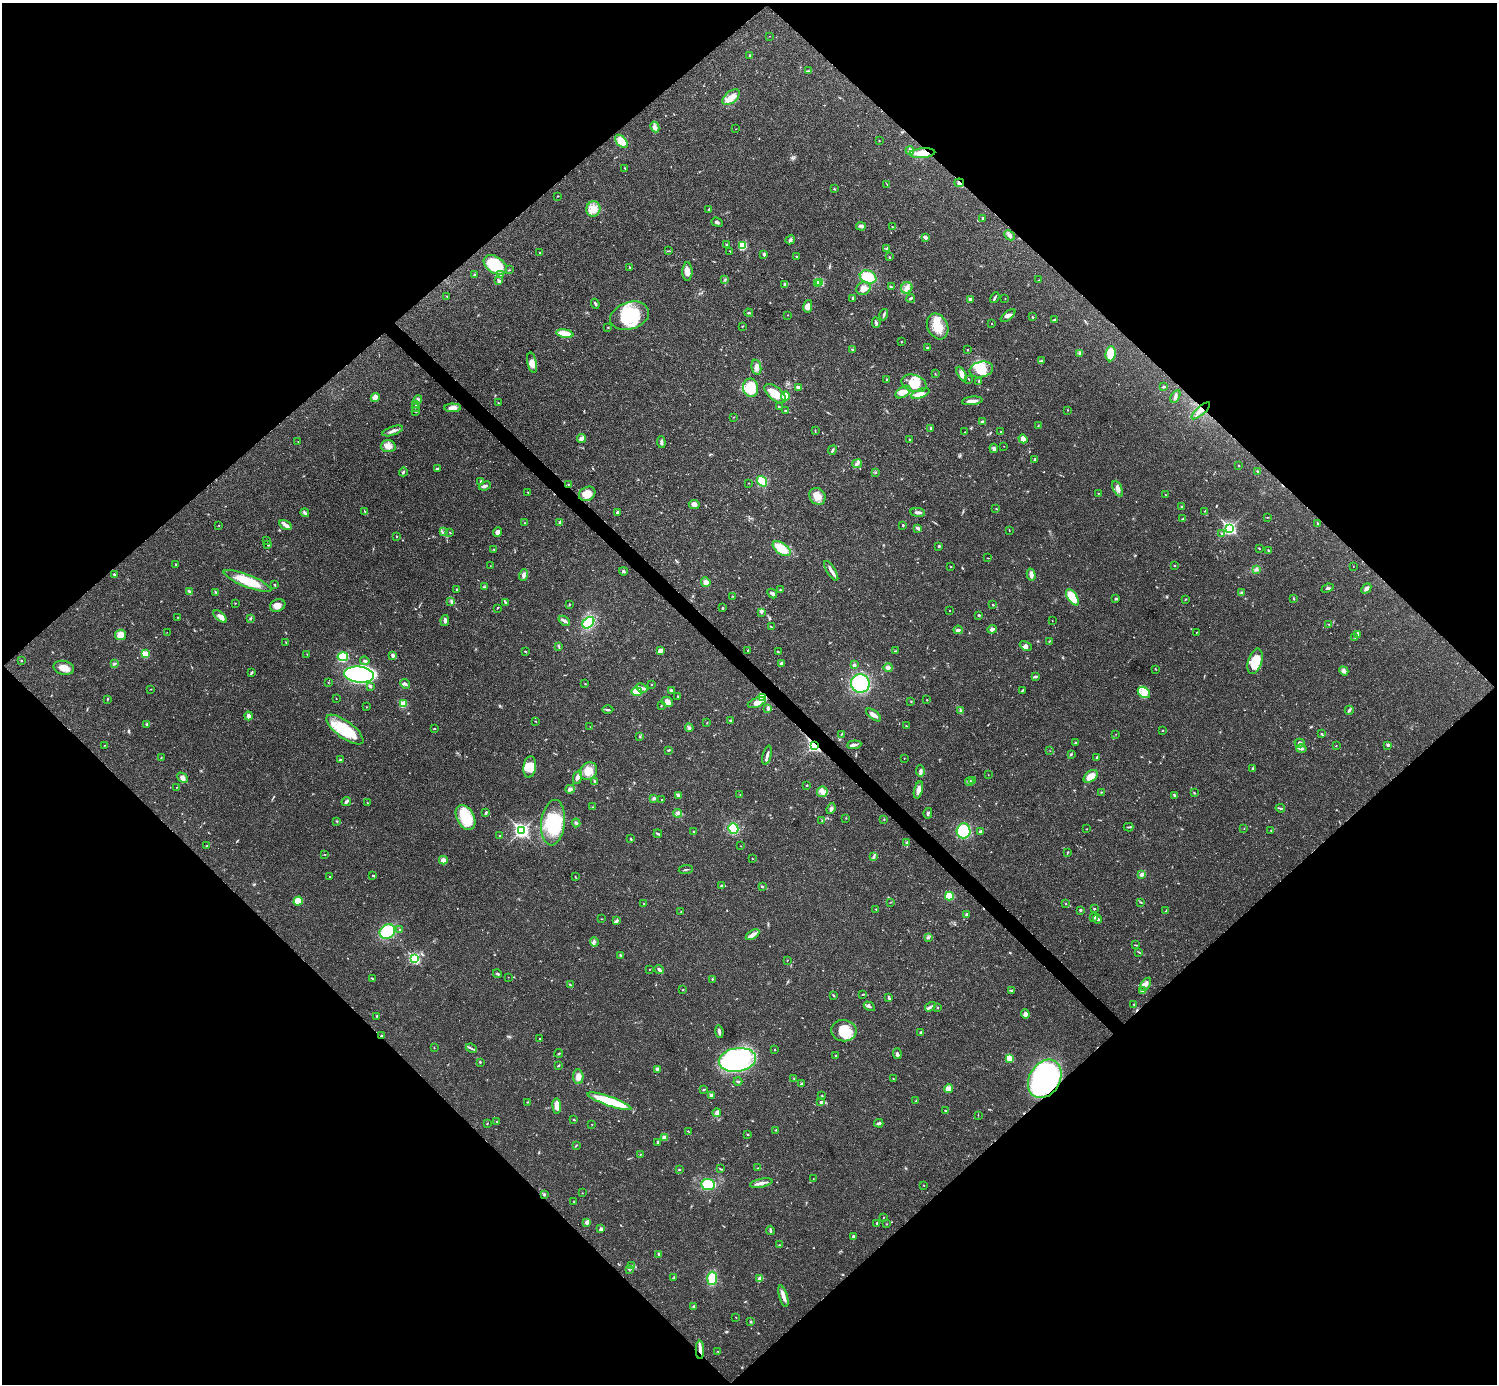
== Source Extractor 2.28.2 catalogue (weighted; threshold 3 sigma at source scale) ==
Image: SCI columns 1-5978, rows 158-5682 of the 5981 x 5981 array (HDU 1 of 3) = the unmasked area's bounding box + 8 px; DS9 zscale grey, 4 x 4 block average (1 PNG px = mean of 4 x 4 image px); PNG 1499 x 1386 px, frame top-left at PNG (2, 3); each listed source drawn as its Kron ellipse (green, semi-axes under 4 px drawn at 4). Shown black and unused: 51% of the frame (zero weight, under 3 of 4 exposures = <1% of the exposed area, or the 3 px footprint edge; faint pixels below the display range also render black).
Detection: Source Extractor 2.28.2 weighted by HDU 2 'WHT'. Background 0.0207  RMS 0.0023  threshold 0.0101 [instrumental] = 3 sigma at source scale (4.5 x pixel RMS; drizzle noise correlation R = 1.50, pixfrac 1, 0.05/0.05 arcsec/px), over >= 5 px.
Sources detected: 633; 1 too faint to see at this stretch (4 x 4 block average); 3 inside a brighter object's white glare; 3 cosmic-ray / hot-pixel residue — neither listed nor drawn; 6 coinciding with a brighter row at this scale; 40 inside a brighter listed object's ellipse — not listed separately; of the other 580, all 500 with FLUX_AUTO >= 0.402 (the completeness limit of this list) listed and drawn (80 fainter detections not listed), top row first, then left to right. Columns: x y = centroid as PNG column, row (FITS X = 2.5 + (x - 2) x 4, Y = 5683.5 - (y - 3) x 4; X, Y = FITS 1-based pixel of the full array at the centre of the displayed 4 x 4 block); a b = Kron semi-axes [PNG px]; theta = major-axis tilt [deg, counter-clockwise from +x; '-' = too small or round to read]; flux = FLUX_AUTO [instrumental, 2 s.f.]
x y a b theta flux
769 36 2 2 - 0.51
750 56 3 2 - 1.5
808 71 3 2 - 1.2
731 97 10 5 39 13
655 127 5 4 - 4.6
736 129 2 2 - 1.2
621 141 7 5 -48 22
879 141 2 2 - 0.56
910 150 4 3 - 4.1
922 153 13 5 5 19
625 169 2 2 - 0.58
959 183 5 2 - 2.6
887 184 4 2 - 0.87
834 189 3 2 - 0.67
557 196 2 2 - 0.75
593 209 8 7 - 13
709 209 3 2 - 1.3
983 218 3 2 - 1.1
717 222 6 2 -20 2.2
861 226 5 3 - 4
892 227 2 2 - 1.1
1010 235 6 3 -44 3.2
925 237 4 3 - 4.4
790 240 5 3 - 2.8
727 245 2 2 - 4.2
742 246 3 2 - 28
887 248 3 2 - 1.9
669 251 2 2 - 0.66
730 251 2 2 - 0.64
540 253 2 2 - 0.54
764 254 3 3 - 2.5
797 257 3 2 - 1.2
889 257 2 2 - 0.5
495 265 12 8 -33 58
630 267 3 2 - 0.69
509 270 3 2 - 0.87
687 271 9 5 89 7.4
475 274 3 2 - 1.1
501 274 4 2 - 1.1
868 277 8 6 -21 33
725 280 3 2 - 1.3
1039 280 2 2 - 0.44
499 281 2 2 - 8.7
819 282 2 2 - 78
785 284 3 3 - 1.6
817 284 2 2 - 8.8
891 287 3 2 - 1.1
863 288 7 6 - 12
907 288 6 5 - 6.6
447 296 2 2 - 0.8
852 298 3 2 - 1.2
911 298 4 2 - 2
995 298 6 2 60 2.7
1005 298 2 2 - 0.63
970 299 2 2 - 8.8
595 304 5 2 - 2.5
808 306 6 4 77 8.6
749 313 4 2 - 1.5
788 315 2 2 - 0.42
884 315 6 2 75 2.3
1008 315 9 3 39 4.6
630 316 20 13 19 73
1032 317 2 2 - 1.1
1055 319 4 2 - 1.5
876 323 5 3 - 2.8
991 323 2 2 - 1.2
742 326 2 2 - 0.61
938 326 13 10 -63 26
608 327 2 2 - 0.79
565 334 8 3 -11 37
901 342 2 2 - 0.97
928 348 4 2 - 1.8
853 349 4 2 - 1.3
968 349 2 2 - 0.43
1080 353 3 2 - 1.6
1111 354 7 5 85 32
1041 360 2 2 - 1
532 363 10 4 -77 7.6
756 367 8 4 -79 7.4
981 369 12 8 11 19
935 373 2 2 - 0.47
962 374 8 4 -62 6.9
887 379 2 2 - 1
969 379 3 2 - 0.61
979 381 3 2 - 1
914 383 13 8 -18 24
798 387 3 2 - 2
1163 387 3 2 - 1.8
751 388 9 7 -80 43
903 392 8 5 34 10
775 394 13 6 -39 23
920 394 10 3 20 7.1
785 396 5 4 - 16
1175 396 7 2 61 3.1
375 398 4 4 - 4.3
418 399 4 3 - 2
972 401 10 2 6 8.5
498 403 3 2 - 0.7
416 405 2 2 - 0.42
416 407 2 2 - 0.6
779 407 2 2 - 1.1
453 408 8 4 1 9.3
1067 410 2 2 - 0.49
786 411 4 2 - 1.8
1201 411 12 2 42 5.8
416 412 2 2 - 1.2
733 417 2 2 - 0.67
983 422 3 2 - 3.1
1038 426 2 2 - 0.73
930 428 3 2 - 1.7
815 430 3 2 - 1.1
393 431 11 2 19 5
1001 431 2 2 - 0.56
965 432 2 2 - 0.49
581 439 5 4 - 4.3
1023 439 4 4 - 6.9
910 440 3 2 - 1.1
298 441 2 2 - 0.4
661 442 6 2 -84 3
388 446 7 6 - 8.3
1004 446 2 2 - 0.45
994 448 4 4 - 2.9
832 450 5 2 - 2
1035 459 4 2 - 1.3
857 464 5 3 - 3.9
1239 465 2 2 - 0.66
437 468 3 2 - 1.3
1257 471 2 2 - 0.79
403 472 4 2 - 1.6
876 472 2 2 - 0.72
481 481 3 2 - 1.7
762 481 6 4 -53 23
748 483 2 2 - 0.62
568 484 2 2 - 0.78
485 486 6 3 21 3.6
1118 489 8 4 -65 5.7
528 492 2 2 - 0.74
1099 493 3 2 - 0.62
587 494 8 6 30 18
1165 495 2 2 - 0.54
817 496 9 7 -57 14
694 504 5 4 - 6.5
1182 507 3 2 - 2.2
996 508 2 2 - 0.76
365 511 2 2 - 0.8
1205 511 3 2 - 0.74
617 512 3 2 - 2.5
918 512 7 3 -7 3.5
305 513 4 2 - 2.7
1267 517 2 2 - 0.75
1183 519 3 2 - 1.3
559 522 3 2 - 1.8
525 523 2 2 - 0.63
1317 523 3 2 - 1.2
219 525 2 2 - 0.64
285 525 6 4 -32 4.7
903 525 3 2 - 1.4
918 528 4 2 - 4.2
1229 528 3 2 - 300
1009 530 3 2 - 0.67
444 532 2 2 - 0.54
450 532 3 2 - 0.52
498 532 5 4 - 5.4
1222 533 3 2 - 1.9
397 537 2 2 - 0.87
266 540 2 2 - 0.6
268 545 2 2 - 0.62
939 546 3 2 - 1.5
1259 548 3 2 - 0.85
494 549 2 2 - 0.89
782 549 10 5 -35 26
1268 550 3 2 - 0.88
988 558 2 2 - 0.62
176 564 2 2 - 2.6
1174 565 2 2 - 0.98
490 566 2 2 - 0.43
950 566 2 2 - 0.64
1353 567 2 2 - 0.4
1257 569 2 2 - 1.1
623 571 4 3 - 2.3
831 571 11 3 -58 5.7
114 574 2 2 - 1.2
1031 574 6 3 -76 8.1
524 575 6 3 72 3.8
247 581 25 6 -21 45
706 582 5 4 - 6
274 585 3 2 - 1.1
485 587 2 2 - 0.47
1328 588 6 2 22 2.2
1366 588 5 3 - 4.5
457 589 3 2 - 1.3
780 590 2 2 - 1.4
189 591 4 2 - 1.9
216 592 3 2 - 1.1
772 593 5 3 - 3.2
1241 593 2 2 - 0.62
732 596 2 2 - 0.71
1072 597 9 4 -56 50
1116 599 4 2 - 1.8
1186 599 2 2 - 0.48
1294 599 4 2 - 0.93
451 601 3 2 - 1.6
505 602 4 2 - 1.5
235 603 2 2 - 0.6
569 604 3 2 - 0.82
278 605 8 6 21 7.7
993 605 2 2 - 0.97
497 608 2 2 - 0.72
723 608 2 2 - 1.8
949 611 2 2 - 0.88
761 612 3 3 - 2
979 615 3 2 - 1.1
220 616 8 3 -42 9
177 617 2 2 - 0.49
251 618 2 2 - 1
445 621 6 3 80 3.5
564 621 6 2 -33 3.5
1052 621 2 2 - 0.42
588 623 7 5 43 39
1328 624 2 2 - 0.59
771 627 2 2 - 0.81
992 629 5 3 - 4.2
958 630 5 3 - 3.4
167 632 2 2 - 2
1196 632 2 2 - 0.57
1357 634 4 3 - 2.1
120 635 6 5 - 12
1355 638 2 2 - 0.56
1049 641 2 2 - 1
286 642 2 2 - 0.42
558 646 2 2 - 0.62
1026 646 6 4 -29 4.5
748 650 2 2 - 1.5
525 651 2 2 - 0.97
660 651 4 4 - 5.7
895 651 2 2 - 0.76
778 652 4 2 - 1.4
145 654 2 2 - 49
307 654 2 2 - 0.43
393 655 3 2 - 3.8
343 657 5 4 - 56
21 661 2 2 - 0.97
365 661 5 2 - 2.2
1255 661 13 7 73 32
781 663 4 2 - 2.6
115 664 3 2 - 1.2
854 665 3 2 - 2.9
64 668 10 7 -12 14
888 668 4 3 - 2.6
1155 669 2 2 - 0.43
1344 671 5 3 - 4.3
252 673 4 2 - 1.8
359 675 15 8 -6 340
1036 677 4 2 - 1.8
328 682 2 2 - 0.51
860 683 9 9 - 86
405 684 5 2 - 2.6
585 684 2 2 - 0.78
651 685 2 2 - 0.77
370 686 3 3 - 2.6
642 688 6 3 -26 3.5
151 689 2 2 - 0.59
671 690 2 2 - 2.5
1022 690 3 2 - 1.2
637 692 5 3 - 26
1144 692 7 5 -38 9.5
678 696 3 2 - 1.1
763 697 4 3 - 36
336 698 2 2 - 0.58
107 700 2 2 - 0.51
927 700 2 2 - 0.83
667 702 6 4 -29 6.3
911 702 2 2 - 0.6
757 703 9 4 21 8.7
403 704 4 3 - 20
661 706 2 2 - 0.58
367 707 2 2 - 0.42
768 708 4 3 - 2.7
608 710 5 2 - 2.3
1349 710 4 3 - 2.7
961 711 3 3 - 2.6
874 715 9 3 -38 7.1
249 716 4 3 - 5.4
731 720 3 2 - 1.3
536 721 2 2 - 0.56
707 723 3 2 - 0.74
147 724 3 2 - 2.3
906 726 2 2 - 1
590 727 2 2 - 0.51
689 728 4 3 - 2.4
345 729 22 8 -36 55
434 729 3 2 - 0.93
1163 730 2 2 - 0.72
841 734 3 2 - 1
1116 734 2 2 - 0.49
1322 734 2 2 - 0.86
640 737 3 2 - 0.99
1075 743 2 2 - 1.1
1300 743 5 3 - 3.3
104 745 2 2 - 0.6
814 745 3 2 - 280
854 745 7 3 5 4.4
1388 745 3 2 - 2.4
1336 746 2 2 - 0.58
1301 748 5 3 - 2.6
668 750 4 2 - 1.3
1050 751 2 2 - 0.43
1071 754 3 2 - 0.78
767 755 10 2 77 4.3
161 758 2 2 - 0.67
904 758 2 2 - 0.56
1097 758 4 2 - 1.9
341 760 3 2 - 2
530 767 11 6 82 18
1252 769 3 2 - 1
588 771 9 8 - 19
920 771 6 3 -80 3.6
988 775 2 2 - 0.51
1091 776 8 5 39 18
578 777 7 4 69 5
182 778 6 4 -44 5.5
972 781 3 3 - 1.7
595 782 4 2 - 3.2
969 782 4 2 - 2
807 785 2 2 - 1.2
177 787 3 2 - 0.56
570 789 5 3 - 3.2
918 790 9 3 74 9.1
822 792 5 5 - 7.1
1101 792 2 2 - 0.72
1194 793 2 2 - 1.3
740 794 2 2 - 0.45
678 796 4 3 - 2.4
1175 796 4 2 - 1.3
654 798 4 3 - 2.4
662 800 2 2 - 1
346 801 5 3 - 2.9
367 803 2 2 - 0.62
593 807 2 2 - 0.65
1280 808 4 2 - 1.7
831 809 5 3 - 3.4
486 813 4 2 - 1.8
678 813 4 3 - 3.4
928 813 5 2 - 2.5
466 817 13 8 -62 45
846 818 2 2 - 0.65
884 819 2 2 - 0.64
822 820 3 2 - 0.84
337 821 2 2 - 0.74
553 823 23 12 84 64
576 823 4 3 - 2.6
1128 827 5 2 - 1.4
733 828 5 4 - 44
1087 829 2 2 - 0.53
1244 829 2 2 - 0.51
1271 830 2 2 - 0.57
521 831 3 3 - 360
693 831 2 2 - 0.58
963 831 7 7 - 58
981 831 4 2 - 2.3
658 834 4 2 - 1.9
500 836 2 2 - 0.55
631 839 2 2 - 1
906 843 3 2 - 1.4
207 846 2 2 - 0.53
740 846 2 2 - 0.43
1068 852 2 2 - 0.85
325 854 2 2 - 0.62
874 856 4 2 - 1.9
752 859 2 2 - 0.44
443 860 4 4 - 7.7
686 870 7 2 4 1.4
1142 874 4 3 - 3.7
372 875 2 2 - 1.1
329 876 2 2 - 0.53
575 877 2 2 - 0.45
721 886 3 2 - 1.1
762 887 2 2 - 2.6
949 896 4 4 - 25
298 901 5 4 - 24
890 902 2 2 - 0.59
1141 902 3 2 - 0.97
644 904 2 2 - 0.46
1065 904 2 2 - 0.83
876 909 2 2 - 0.75
1094 909 2 2 - 1.3
1080 910 2 2 - 2.2
1165 911 2 2 - 0.64
681 912 2 2 - 0.6
967 914 3 2 - 2.5
1094 917 3 3 - 2.8
601 919 2 2 - 0.41
1098 919 4 3 - 2.8
617 921 4 3 - 2.1
399 930 2 2 - 0.75
387 932 8 6 30 71
752 935 8 4 32 6.3
928 937 4 2 - 1.6
594 942 5 3 - 2.8
1136 945 3 2 - 0.97
1139 952 4 2 - 1
620 955 3 2 - 1.6
414 958 3 2 - 190
787 960 2 2 - 0.62
650 969 2 2 - 0.54
659 970 5 3 - 2.7
497 974 4 2 - 1.7
508 977 2 2 - 0.45
373 979 3 2 - 1.2
712 979 2 2 - 1.1
1146 984 7 4 57 5.1
570 985 3 2 - 1.6
683 990 2 2 - 0.67
1012 990 3 2 - 1.6
1142 991 3 3 - 1.8
862 994 3 2 - 0.67
833 995 3 2 - 1.2
889 998 3 2 - 2.8
1134 1004 2 2 - 0.67
869 1006 6 2 -30 2.8
930 1007 6 2 32 2.9
937 1008 2 2 - 1.3
1025 1014 5 3 - 5.7
376 1016 2 2 - 1.2
844 1031 13 10 -6 40
719 1032 6 2 -82 3.8
920 1032 3 2 - 1.1
381 1036 2 2 - 1.1
540 1039 2 2 - 0.54
434 1047 2 2 - 0.41
471 1048 6 2 -24 2.3
775 1049 2 2 - 0.63
559 1053 4 2 - 1.4
897 1054 5 3 - 3.7
835 1055 2 2 - 0.56
1009 1058 2 2 - 45
737 1060 18 12 9 180
480 1062 2 2 - 1.4
558 1066 4 2 - 1.1
658 1069 3 3 - 4.9
578 1077 7 5 -86 8.4
893 1078 2 2 - 0.52
794 1079 3 2 - 0.52
1045 1079 20 15 59 330
738 1081 4 2 - 1.7
801 1084 3 2 - 1.1
949 1089 4 3 - 19
704 1090 2 2 - 1.2
711 1095 2 2 - 7.9
821 1096 3 2 - 0.86
916 1100 2 2 - 0.79
609 1101 23 4 -19 69
527 1102 3 2 - 0.99
821 1102 4 2 - 2.7
557 1106 7 3 -86 14
945 1111 2 2 - 0.96
717 1113 4 3 - 5.2
978 1115 2 2 - 0.5
574 1120 2 2 - 1.3
497 1122 2 2 - 0.43
879 1123 4 3 - 2.6
487 1124 2 2 - 0.81
592 1124 2 2 - 0.54
776 1130 2 2 - 0.59
688 1131 4 2 - 0.61
747 1134 3 2 - 1.1
665 1137 3 2 - 1.7
657 1142 3 2 - 1.3
576 1145 3 2 - 0.91
640 1154 3 2 - 0.6
758 1168 2 2 - 0.75
721 1169 4 2 - 1.2
679 1170 3 2 - 0.95
813 1179 2 2 - 0.61
761 1183 11 3 12 7.1
708 1185 7 5 -9 41
924 1185 2 2 - 0.66
582 1193 2 2 - 0.47
544 1195 2 2 - 3.6
574 1202 2 2 - 0.75
883 1217 2 2 - 0.51
587 1222 4 3 - 3.8
877 1223 2 2 - 2.3
887 1224 2 2 - 0.51
601 1229 3 2 - 4.1
770 1230 4 2 - 2.4
853 1236 4 2 - 2.4
779 1245 2 2 - 0.84
659 1254 3 3 - 1.6
631 1266 2 2 - 1.1
629 1270 2 2 - 1
673 1278 3 2 - 1.2
712 1278 6 5 - 31
760 1279 4 3 - 9.4
783 1296 11 3 -73 9.2
694 1306 3 2 - 1.3
736 1317 2 2 - 0.59
751 1322 2 2 - 3.8
700 1350 9 3 -88 6.4
718 1351 2 2 - 0.64
Overlapping masked pixels (flux is a lower limit): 8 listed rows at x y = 922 153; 959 183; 1201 411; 763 697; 814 745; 381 1036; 1045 1079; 700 1350
Diffuse or blended objects may show on this block-average render without a row.